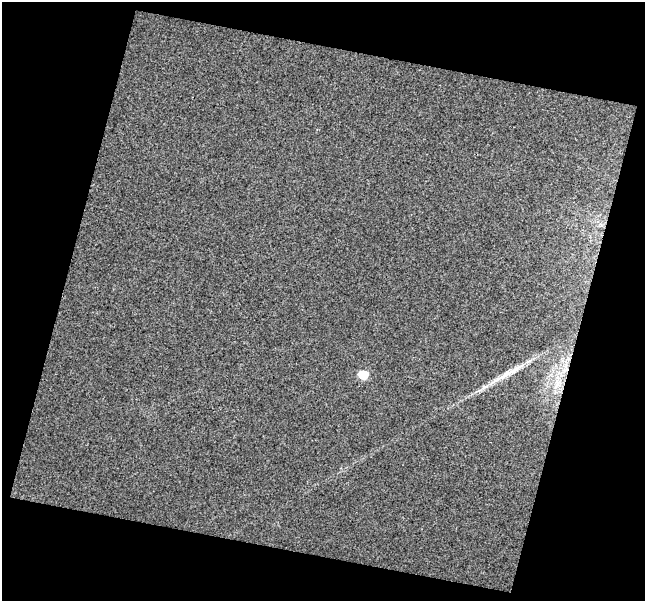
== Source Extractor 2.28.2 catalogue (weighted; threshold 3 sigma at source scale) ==
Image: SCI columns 1-643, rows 32-630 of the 644 x 662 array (HDU 1 of 3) = the unmasked area's bounding box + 8 px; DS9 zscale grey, full resolution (1 PNG px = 1 image px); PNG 647 x 603 px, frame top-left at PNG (2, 2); no overlay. Shown black and unused: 33% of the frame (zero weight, under 3 of 4 exposures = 2% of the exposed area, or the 3 px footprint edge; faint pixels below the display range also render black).
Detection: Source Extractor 2.28.2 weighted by HDU 2 'WHT'. Background 0.0335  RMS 0.013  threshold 0.0565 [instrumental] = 3 sigma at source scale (4.5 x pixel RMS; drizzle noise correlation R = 1.50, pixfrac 1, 0.0396/0.0396 arcsec/px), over >= 5 px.
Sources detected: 3; all 3 listed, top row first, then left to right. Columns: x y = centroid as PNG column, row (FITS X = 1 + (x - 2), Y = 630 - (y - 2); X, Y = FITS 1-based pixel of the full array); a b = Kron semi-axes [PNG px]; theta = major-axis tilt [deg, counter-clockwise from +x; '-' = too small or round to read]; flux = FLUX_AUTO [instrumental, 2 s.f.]
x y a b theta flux
506 374 30 6 31 20
363 375 6 6 - 41
556 385 12 5 45 8.1